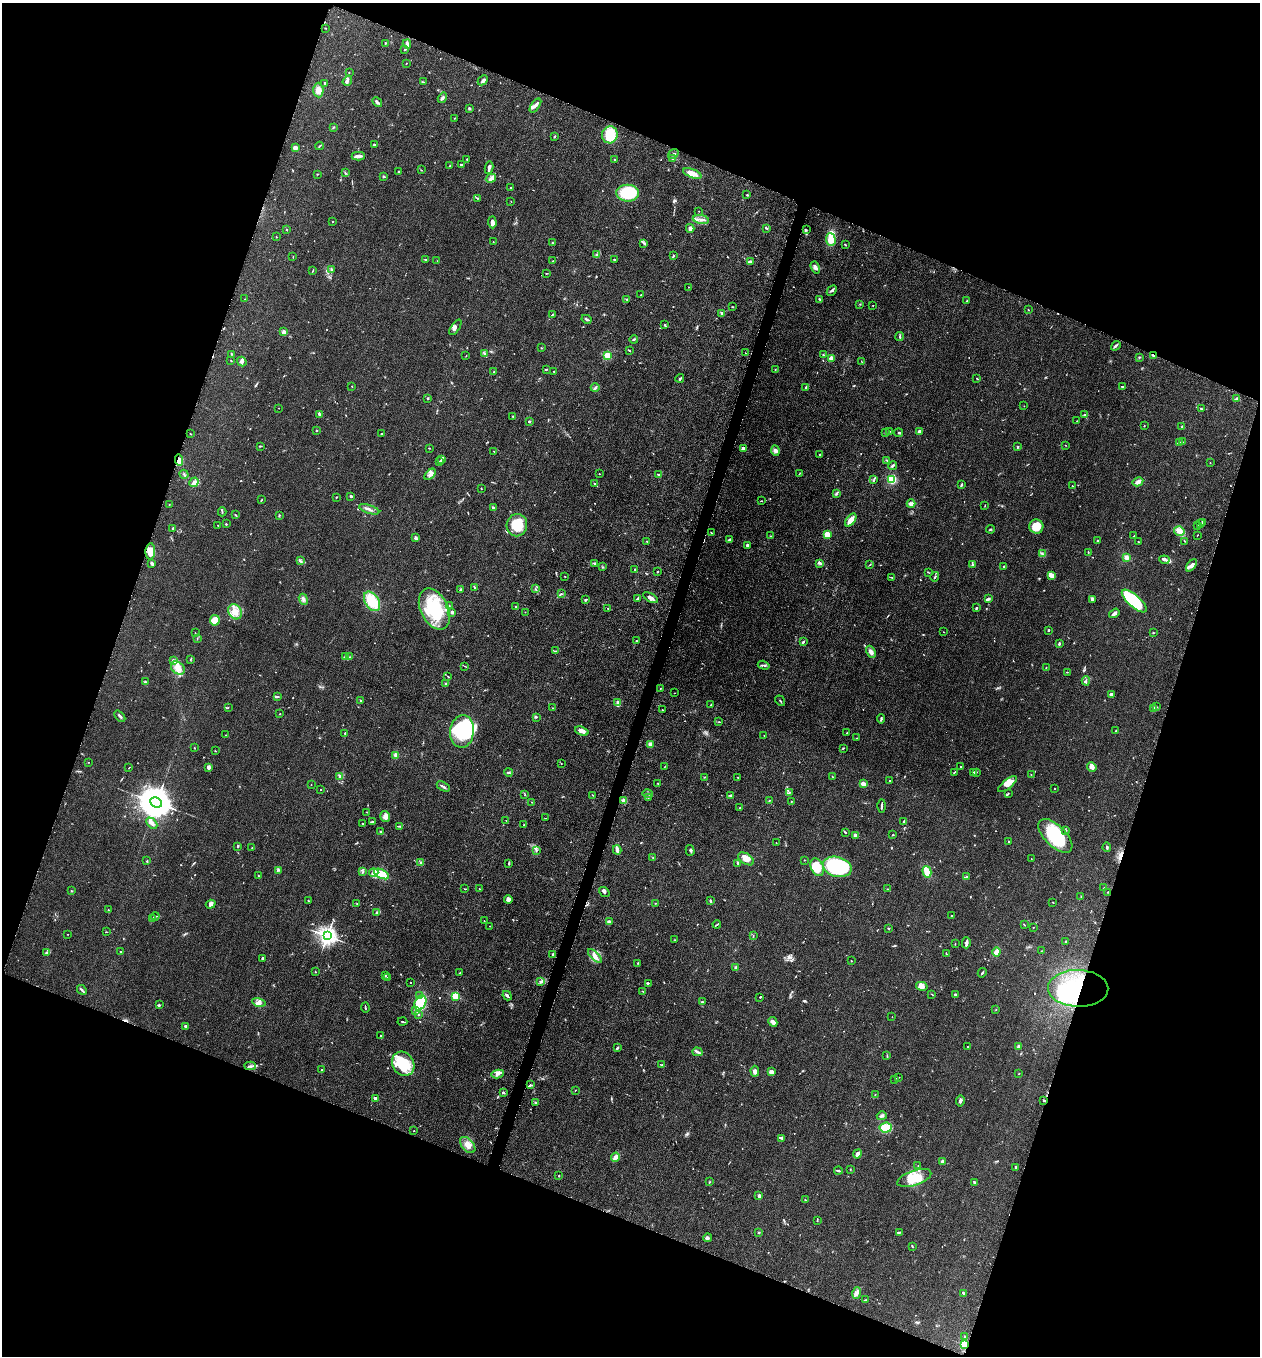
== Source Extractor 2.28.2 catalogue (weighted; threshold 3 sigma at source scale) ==
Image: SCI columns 197-5228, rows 17-5429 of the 5507 x 5462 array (HDU 1 of 3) = the unmasked area's bounding box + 8 px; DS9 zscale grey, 4 x 4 block average (1 PNG px = mean of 4 x 4 image px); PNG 1262 x 1358 px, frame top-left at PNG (2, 3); each listed source drawn as its Kron ellipse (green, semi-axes under 4 px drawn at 4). Shown black and unused: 40% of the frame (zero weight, under 3 of 5 exposures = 3% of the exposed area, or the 3 px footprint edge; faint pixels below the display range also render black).
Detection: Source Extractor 2.28.2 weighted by HDU 2 'WHT'. Background 0.0767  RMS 0.0066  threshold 0.0296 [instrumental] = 3 sigma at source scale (4.5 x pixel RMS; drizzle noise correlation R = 1.50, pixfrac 1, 0.05/0.05 arcsec/px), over >= 5 px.
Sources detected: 760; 4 too faint to see at this stretch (4 x 4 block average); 10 inside a brighter object's white glare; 4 cosmic-ray / hot-pixel residue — neither listed nor drawn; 23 coinciding with a brighter row at this scale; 36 inside a brighter listed object's ellipse — not listed separately; of the other 683, all 500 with FLUX_AUTO >= 1.34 (the completeness limit of this list) listed and drawn (183 fainter detections not listed), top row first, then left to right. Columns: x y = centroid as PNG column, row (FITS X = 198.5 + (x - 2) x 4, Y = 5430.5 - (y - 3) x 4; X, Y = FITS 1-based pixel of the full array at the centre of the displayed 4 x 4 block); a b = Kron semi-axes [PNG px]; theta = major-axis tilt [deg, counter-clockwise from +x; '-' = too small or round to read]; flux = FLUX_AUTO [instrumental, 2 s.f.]
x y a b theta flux
325 28 2 2 - 1.6
385 43 2 2 - 2.5
407 44 4 2 - 11
405 49 3 2 - 3.3
406 63 2 2 - 1.7
349 73 2 2 - 1.7
483 80 5 2 - 7.9
347 81 5 3 - 11
423 82 2 2 - 2.4
325 83 3 2 - 5.6
318 90 7 5 -88 29
442 98 5 2 - 10
377 102 5 3 - 8.1
535 105 8 3 55 13
469 108 2 2 - 5.5
455 118 2 2 - 1.7
333 128 3 2 - 3.2
610 135 9 8 - 130
554 137 3 2 - 3.3
374 144 3 2 - 3.8
319 146 4 2 - 3.5
295 148 2 2 - 43
673 154 6 2 36 7.6
358 156 6 3 0 16
467 159 2 2 - 2.2
672 159 2 2 - 3.1
614 160 2 2 - 3.4
461 165 3 2 - 8.5
450 166 2 2 - 3
489 168 6 2 78 14
421 170 2 2 - 2.1
398 172 2 2 - 3.1
345 173 3 2 - 2.3
692 173 9 4 -20 42
318 174 2 2 - 1.4
384 176 2 2 - 21
491 178 5 3 - 10
511 188 2 2 - 8.7
628 193 11 8 1 210
747 195 3 2 - 2.7
477 198 3 2 - 2.8
511 201 2 2 - 1.4
699 211 2 2 - 1.6
701 219 8 2 -9 12
333 222 2 2 - 3.1
492 222 6 3 -87 15
690 228 4 3 - 12
766 228 3 2 - 3.9
286 229 2 2 - 2.8
806 230 4 2 - 3.5
276 237 2 2 - 2
831 240 6 5 - 42
493 241 2 2 - 1.4
552 243 2 2 - 3.8
644 243 3 2 - 2.8
845 244 3 2 - 2.7
597 254 4 2 - 4.7
673 255 3 2 - 2.9
293 257 2 2 - 2
426 259 3 2 - 4
614 259 2 2 - 5.1
437 261 2 2 - 1.5
553 261 2 2 - 3.7
750 262 4 3 - 11
815 267 6 3 -71 12
313 270 3 2 - 2.6
331 270 4 2 - 7.3
546 273 2 2 - 2.4
689 287 2 2 - 1.4
832 291 6 2 48 7.5
641 295 2 2 - 1.5
245 299 2 2 - 1.6
627 299 3 2 - 3.8
820 299 4 2 - 3.6
967 301 2 2 - 1.5
860 304 2 2 - 2
873 305 2 2 - 1.7
733 307 2 2 - 1.9
1028 310 2 2 - 1.9
722 313 3 2 - 7.4
552 315 3 2 - 3
586 319 5 2 - 8.4
664 325 3 2 - 2.8
455 327 9 2 56 8.5
284 332 2 2 - 94
900 336 4 2 - 5.6
634 339 4 2 - 4.7
1116 346 5 2 - 8.2
541 348 2 2 - 3.1
629 350 3 2 - 2.6
484 353 3 2 - 3.4
745 353 2 2 - 1.7
232 354 2 2 - 2.2
607 355 4 3 - 37
823 355 2 2 - 3.6
1153 355 4 2 - 5.6
466 356 2 2 - 1.8
1140 357 3 2 - 2.9
831 358 3 2 - 39
231 360 2 2 - 1.7
242 361 5 4 - 11
862 361 2 2 - 1.5
546 369 2 2 - 4
775 370 2 2 - 1.4
494 372 2 2 - 4.2
554 372 2 2 - 2.4
680 378 4 2 - 6.2
976 378 2 2 - 1.6
352 386 2 2 - 2.1
1123 386 4 2 - 4.1
806 387 3 2 - 4
595 388 4 2 - 6.1
428 398 2 2 - 3
1236 399 2 2 - 10
1024 406 2 2 - 2.2
279 408 2 2 - 1.9
1201 409 3 2 - 4.6
319 414 3 2 - 6.5
1085 415 3 3 - 6.2
513 417 2 2 - 2.6
529 421 3 2 - 4.7
1077 421 3 2 - 1.5
1144 426 2 2 - 2.4
1182 426 2 2 - 1.7
317 431 2 2 - 1.8
919 431 2 2 - 12
885 432 2 2 - 4.3
889 432 2 2 - 2.1
898 433 4 2 - 4.4
190 434 2 2 - 1.7
381 434 2 2 - 2.8
1180 442 2 2 - 1.7
1183 442 2 2 - 1.5
1065 445 2 2 - 1.8
260 446 2 2 - 2.9
1017 447 3 2 - 3.3
429 448 2 2 - 2.7
743 449 3 3 - 21
494 451 2 2 - 1.5
776 451 5 4 - 11
820 454 2 2 - 2.7
441 459 3 2 - 4.9
179 460 6 4 -84 40
887 460 3 2 - 2.7
440 462 3 2 - 4.4
1210 463 2 2 - 1.7
892 466 4 2 - 7.2
800 473 3 2 - 1.8
184 474 5 2 - 3.6
430 474 7 3 43 13
599 474 2 2 - 2.3
659 475 3 2 - 5.3
892 479 4 3 - 67
874 480 4 2 - 4.8
194 482 5 2 - 22
1138 482 5 3 - 18
594 484 4 2 - 5.8
962 485 3 2 - 5.7
1072 486 2 2 - 2.5
481 488 2 2 - 2
836 494 3 2 - 4.5
351 496 2 2 - 8.6
336 497 2 2 - 2.5
261 500 4 2 - 2.2
761 501 2 2 - 2.5
169 504 2 2 - 2.2
911 504 4 3 - 13
985 506 3 2 - 1.4
493 507 3 2 - 3.4
369 509 10 2 -19 12
222 512 4 2 - 3.3
235 515 3 2 - 2.8
279 515 3 2 - 2.6
851 520 7 3 52 44
1202 522 2 2 - 2.4
226 524 2 2 - 5
1200 524 2 2 - 2
218 525 2 2 - 1.4
517 525 11 10 - 110
1197 525 2 2 - 1.6
1036 527 7 7 - 49
173 528 2 2 - 5
990 529 4 2 - 3.9
1179 531 5 5 - 18
712 533 3 2 - 2.7
827 535 4 3 - 59
1197 535 2 2 - 1.6
770 536 2 2 - 1.9
1134 536 3 2 - 2.2
415 538 4 3 - 6.8
729 540 3 2 - 7.7
647 541 2 2 - 3.3
1098 541 2 2 - 2.6
1138 541 2 2 - 1.4
1184 541 2 2 - 1.5
747 545 2 2 - 8.7
150 551 8 5 86 35
1088 552 4 2 - 2.9
1042 554 3 2 - 4.3
1126 558 4 3 - 14
1164 560 5 2 - 7.9
301 561 2 2 - 2.5
595 563 3 2 - 4
820 563 4 3 - 6.1
152 564 4 3 - 9.2
870 565 3 2 - 2.4
972 565 4 2 - 4.2
1192 565 7 4 51 16
602 567 2 2 - 1.5
1004 567 2 2 - 5.1
635 570 3 2 - 2.9
657 571 2 2 - 2.2
929 573 2 2 - 1.7
1052 575 4 2 - 49
565 576 2 2 - 2.7
935 577 4 2 - 6.3
892 578 3 2 - 2.3
475 588 4 2 - 3.4
535 589 2 2 - 2.1
460 590 3 2 - 3.6
561 594 2 2 - 1.9
650 598 8 3 -30 15
988 598 4 3 - 6.7
303 599 5 3 - 10
638 599 4 2 - 16
1092 599 3 3 - 9
585 600 3 2 - 5.6
372 601 11 7 -58 110
1134 601 16 6 -42 290
449 606 2 2 - 2.4
515 607 2 2 - 3.2
976 608 3 2 - 3.3
434 609 22 13 -64 180
608 609 2 2 - 4
235 612 8 6 -61 36
452 612 3 2 - 6.3
525 612 2 2 - 1.6
1114 613 5 2 - 17
215 620 5 5 - 40
1049 630 2 2 - 13
943 632 2 2 - 1.5
195 633 2 2 - 1.6
1153 633 2 2 - 2.9
197 639 3 2 - 2.3
636 641 3 2 - 2.9
803 642 2 2 - 6.6
1059 644 3 2 - 7
556 651 3 2 - 1.9
871 652 6 4 -62 16
345 656 2 2 - 2.8
350 657 2 2 - 2.7
173 660 4 2 - 4
190 660 2 2 - 1.5
764 665 6 2 -17 5.5
464 666 3 2 - 2.2
1046 667 2 2 - 1.5
178 668 8 5 -44 33
1067 672 2 2 - 2.8
448 676 3 2 - 3
1086 681 4 2 - 4.8
145 682 3 2 - 3.1
446 684 2 2 - 16
660 688 2 2 - 1.9
675 693 2 2 - 1.4
1111 694 2 2 - 12
277 697 4 2 - 4.8
361 701 3 2 - 3.2
780 701 6 2 -54 3.3
618 703 3 2 - 38
711 705 3 2 - 4.2
1156 706 2 2 - 1.5
228 707 2 2 - 1.9
552 708 3 2 - 1.6
1154 709 3 2 - 5.8
662 710 3 2 - 2
280 713 3 2 - 2.2
120 716 6 2 -48 7.1
536 717 2 2 - 2.3
881 719 5 2 - 5.1
719 722 2 2 - 1.5
462 731 16 12 83 200
582 731 7 3 -20 25
1116 731 2 2 - 1.8
345 733 2 2 - 2.9
847 733 2 2 - 2
226 735 2 2 - 1.6
764 735 2 2 - 1.5
857 738 3 2 - 2
651 744 2 2 - 98
194 748 2 2 - 1.5
843 748 3 2 - 2.6
215 751 2 2 - 2.7
396 755 4 4 - 12
88 762 2 2 - 1.4
561 763 2 2 - 1.7
961 766 2 2 - 7.7
209 767 4 3 - 9.4
664 767 2 2 - 1.5
1092 767 5 4 - 18
129 768 3 2 - 1.6
508 772 4 2 - 6.2
955 772 4 2 - 3.4
977 772 2 2 - 1.4
973 773 2 2 - 6.2
1031 775 2 2 - 1.5
832 776 2 2 - 1.6
340 777 3 2 - 8.1
705 777 2 2 - 2.3
738 777 2 2 - 2.3
890 781 2 2 - 2.4
658 783 2 2 - 2.1
864 784 4 2 - 25
1008 784 11 4 39 24
311 785 2 2 - 1.5
443 787 7 2 -29 6.4
1055 788 2 2 - 2.3
321 790 2 2 - 1.9
789 792 2 2 - 3.5
648 794 5 2 - 6.6
1008 794 2 2 - 2.1
525 795 2 2 - 1.3
593 795 2 2 - 2.1
731 795 3 2 - 6.7
648 797 2 2 - 4
624 801 2 2 - 94
769 801 3 2 - 2.5
791 801 2 2 - 2.2
156 802 6 5 - 11000
532 802 2 2 - 2.3
882 806 7 2 90 6.6
740 807 2 2 - 2
367 812 2 2 - 1.6
385 816 6 4 -76 17
545 818 2 2 - 1.4
506 820 2 2 - 1.7
904 821 3 2 - 2.8
372 822 2 2 - 6.3
152 823 6 3 -46 12
363 823 2 2 - 4.8
524 825 2 2 - 3.1
400 826 2 2 - 2.7
1066 830 2 2 - 2.6
381 832 3 2 - 5.3
845 832 3 2 - 3.9
855 835 3 2 - 13
893 835 2 2 - 2.8
1055 836 21 10 -45 240
1009 842 3 2 - 2.1
776 843 2 2 - 2.1
238 846 2 2 - 7.4
252 847 2 2 - 1.5
1107 847 5 2 - 5
536 850 2 2 - 3.5
617 850 4 2 - 31
690 850 5 2 - 5.7
653 858 2 2 - 1.5
746 859 9 5 -31 31
1031 859 2 2 - 1.5
804 860 2 2 - 1.5
147 861 3 2 - 3
420 863 3 2 - 4.5
737 863 3 2 - 2.8
509 864 2 2 - 2.7
817 867 9 6 -67 91
837 867 15 10 -14 490
279 870 2 2 - 2.6
362 872 4 2 - 3.4
927 872 6 3 -74 69
374 873 5 2 - 9.7
381 874 8 3 -27 67
259 876 3 2 - 2.5
966 877 4 2 - 3.6
1104 888 2 2 - 2.3
465 889 3 2 - 1.8
479 889 2 2 - 1.8
888 889 2 2 - 1.6
71 891 3 2 - 2.4
604 892 6 2 -39 8
1108 892 2 2 - 3.3
1081 896 3 2 - 1.7
508 899 4 3 - 19
308 901 2 2 - 2
710 901 3 2 - 5.3
1053 902 2 2 - 2
357 903 2 2 - 1.5
655 903 2 2 - 1.8
211 904 5 4 - 15
108 910 2 2 - 2.5
377 912 2 2 - 3.3
952 915 2 2 - 1.4
155 916 4 2 - 4.2
152 919 2 2 - 6
484 921 2 2 - 1.5
609 922 2 2 - 68
717 924 4 2 - 3.8
1024 925 3 2 - 2.3
490 926 2 2 - 1.4
1033 927 2 2 - 1.7
889 929 3 2 - 2.7
106 932 3 2 - 2
68 934 2 2 - 1.6
327 936 3 3 - 2400
753 936 2 2 - 1.9
675 940 2 2 - 1.7
1066 942 3 2 - 3.1
966 943 5 4 - 10
955 944 2 2 - 2.2
120 951 2 2 - 4
1041 951 2 2 - 1.3
996 952 4 2 - 41
47 953 3 2 - 4.8
553 954 2 2 - 8.2
946 954 2 2 - 2.3
595 956 9 4 -45 21
262 959 4 2 - 4.5
851 961 2 2 - 2.3
638 963 3 2 - 2
736 968 4 2 - 4.8
315 972 2 2 - 2.7
460 973 2 2 - 2
982 973 5 2 - 5.6
386 975 2 2 - 1.8
387 978 2 2 - 1.5
411 982 2 2 - 1.6
541 982 3 2 - 5.3
648 983 2 2 - 1.9
922 986 6 3 -14 11
1078 988 30 18 -1 320
82 990 5 2 - 7.1
643 991 2 2 - 2.2
932 994 2 2 - 3.1
955 994 2 2 - 4.8
420 996 2 2 - 3.3
455 996 2 2 - 320
507 996 5 2 - 8.4
760 997 2 2 - 2.4
259 1002 7 4 -12 16
702 1002 2 2 - 3.5
420 1003 8 5 63 210
159 1005 3 2 - 4.5
365 1007 5 2 - 3.7
996 1010 2 2 - 1.9
415 1011 3 2 - 5.9
418 1014 4 2 - 3.6
892 1017 2 2 - 1.4
402 1021 5 2 - 3
773 1022 5 4 - 13
186 1027 3 2 - 8
381 1036 2 2 - 2.4
968 1046 2 2 - 1.7
1019 1047 3 2 - 16
617 1048 4 2 - 6
697 1052 5 2 - 8.7
887 1056 4 2 - 2.6
403 1064 13 10 -56 150
661 1065 3 2 - 2.1
250 1066 6 2 -3 7.4
322 1070 2 2 - 2.4
755 1071 5 3 - 14
771 1072 4 3 - 21
1019 1073 2 2 - 1.6
498 1074 6 3 11 11
899 1077 2 2 - 1.4
895 1079 2 2 - 1.8
530 1085 2 2 - 2.3
576 1090 2 2 - 2.2
503 1092 3 2 - 4.5
875 1095 3 2 - 2
375 1098 2 2 - 12
1044 1100 2 2 - 4.5
960 1101 5 3 - 9.6
535 1102 3 2 - 3.4
882 1116 5 3 - 8.4
886 1128 6 5 - 69
414 1131 2 2 - 1.7
782 1138 3 2 - 7
468 1145 9 5 -48 27
857 1154 5 3 - 14
615 1157 4 3 - 17
943 1162 3 2 - 20
918 1166 2 2 - 1.4
1016 1168 3 2 - 6.8
850 1169 2 2 - 1.8
838 1171 4 2 - 5.2
559 1176 2 2 - 2.2
914 1178 18 7 18 81
709 1182 2 2 - 1.8
974 1183 3 2 - 8.9
759 1196 3 2 - 11
805 1200 2 2 - 2.1
817 1221 2 2 - 1.5
759 1232 2 2 - 9.3
900 1232 4 2 - 3.7
707 1238 4 4 - 9.7
912 1246 3 2 - 2.5
857 1293 6 2 73 10
964 1293 3 2 - 4.5
865 1300 3 2 - 2.8
964 1337 3 2 - 2.8
964 1344 2 2 - 290
Overlapping masked pixels (flux is a lower limit): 5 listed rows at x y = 1153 355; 179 460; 1078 988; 1044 1100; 964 1344
Diffuse or blended objects may show on this block-average render without a row.